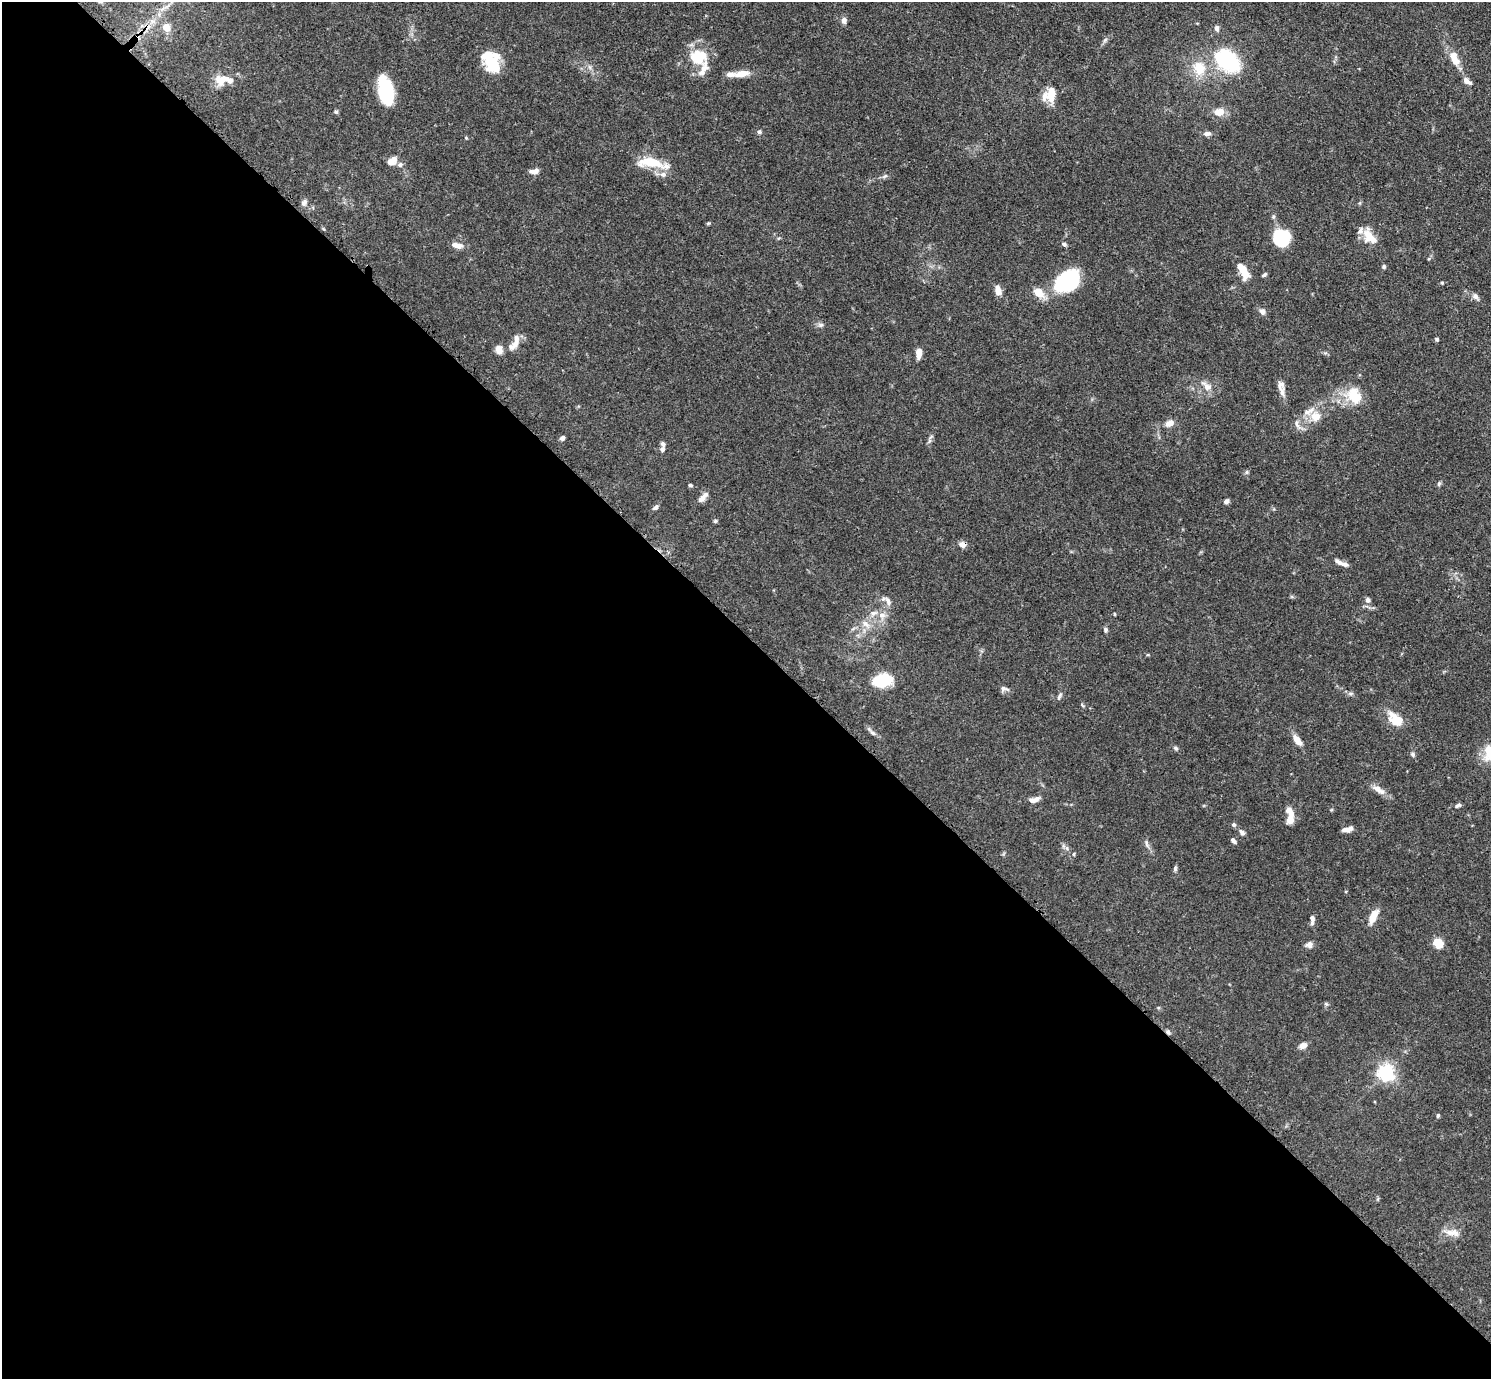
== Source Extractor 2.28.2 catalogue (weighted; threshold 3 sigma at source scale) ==
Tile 9 of 4 x 4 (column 1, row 3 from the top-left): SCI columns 31-1519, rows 1560-2936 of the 6017 x 6017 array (HDU 1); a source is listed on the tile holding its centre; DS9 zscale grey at full resolution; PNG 1493 x 1381 px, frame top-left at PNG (2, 2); no overlay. Shown black and unused: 54% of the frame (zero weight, under 3 of 4 exposures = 4% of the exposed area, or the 3 px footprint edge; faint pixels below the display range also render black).
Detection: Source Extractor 2.28.2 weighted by HDU 2 'WHT'; one run over the whole footprint, this tile lists its part. Background 0.0772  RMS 0.0036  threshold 0.0162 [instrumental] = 3 sigma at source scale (4.5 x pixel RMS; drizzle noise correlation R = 1.50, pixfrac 1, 0.05/0.05 arcsec/px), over >= 5 px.
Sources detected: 119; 2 inside a brighter object's white glare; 1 cosmic-ray / hot-pixel residue — not listed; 13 inside a brighter listed object's ellipse — not listed separately; the other 103 listed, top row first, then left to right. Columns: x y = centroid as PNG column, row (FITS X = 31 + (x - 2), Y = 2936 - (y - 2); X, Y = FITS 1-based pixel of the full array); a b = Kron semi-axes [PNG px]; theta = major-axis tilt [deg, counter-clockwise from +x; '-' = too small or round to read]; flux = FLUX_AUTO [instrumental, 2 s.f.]
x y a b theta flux
99 2 6 4 -4 0.43
844 20 7 6 - 1.5
166 27 5 5 - 6.2
1217 28 8 6 -74 1.1
1105 40 7 4 46 0.76
1453 56 11 10 - 2.9
698 57 23 19 -4 11
1227 60 27 17 -38 34
492 64 22 14 -49 13
590 67 7 4 -88 0.81
1199 68 22 18 -73 9.2
741 74 21 8 8 4.1
223 79 23 13 17 5.6
1467 81 12 6 -33 1.7
385 90 27 13 -81 20
1051 94 21 10 88 4.9
336 112 5 5 - 0.54
1219 112 12 9 14 3.8
759 132 6 6 - 0.67
1207 134 9 6 2 1.4
466 138 4 3 - 0.35
394 159 10 8 -69 1.9
650 162 31 11 -4 9.9
534 171 12 6 6 1.7
663 174 8 7 - 1.5
885 176 9 3 33 0.68
304 202 9 7 44 1.1
1273 216 6 4 -72 0.53
708 223 4 4 - 0.38
1281 237 16 15 - 19
1369 237 21 13 -52 6
1064 244 6 4 -18 0.82
459 245 11 8 -8 2
1384 267 6 5 - 0.6
1243 270 18 7 -62 6.8
1264 275 6 4 34 0.66
1067 281 30 21 32 25
1442 283 4 4 - 0.42
998 290 10 7 -73 2.9
1038 293 13 9 -34 5
1475 296 9 7 -46 1.4
1262 311 8 7 - 1.4
821 325 8 6 2 0.96
1437 339 5 4 - 0.61
515 343 23 9 60 3.8
499 349 9 8 - 2.7
919 353 9 5 88 3.7
1280 385 15 10 -77 2.4
1206 386 17 8 -43 3.2
1354 396 23 16 -61 9.6
1316 416 16 15 - 5.8
1169 423 11 8 27 2.5
1297 424 14 5 -63 1.5
562 438 5 4 - 1.3
929 441 7 4 71 0.75
663 444 6 5 - 1.1
1247 472 6 4 89 0.57
1439 484 6 5 - 0.61
690 485 5 4 - 0.64
702 498 12 7 42 2.1
1226 501 7 5 45 1
656 507 8 5 44 0.96
715 521 5 4 - 0.51
963 544 8 6 -11 2.1
1341 563 18 5 -24 2
1368 600 7 7 - 1.2
888 601 14 6 -66 1.7
1114 614 4 3 - 0.32
882 615 10 9 - 2.5
866 624 15 6 -45 2.1
1106 630 7 5 89 0.74
882 680 16 10 10 20
1004 689 12 7 -7 1.3
1351 693 7 4 18 0.61
1059 696 11 4 59 0.87
1082 705 6 4 -46 0.44
1396 720 20 11 -39 7.5
872 732 17 4 -44 1.2
1297 740 12 6 -54 3.7
1176 748 7 5 -41 0.71
1413 754 7 5 -47 0.75
1378 790 22 7 -32 2.8
1034 800 13 6 15 2.2
1458 805 8 5 21 0.85
1289 810 8 6 41 1.8
1290 820 10 8 63 2.8
1234 825 5 5 - 0.8
1348 829 11 5 15 2
1242 832 10 6 -48 1.1
1233 840 8 5 -47 0.96
1147 844 12 4 -74 1.2
1067 848 7 4 -71 0.7
1074 854 5 3 - 0.35
1175 869 7 5 -89 0.69
1373 917 13 6 62 5.7
1312 920 12 5 90 1.4
1438 943 7 6 - 9.5
1309 945 10 7 11 1.5
1326 1004 6 4 -44 0.51
1303 1046 9 6 27 2.1
1386 1073 6 6 - 130
1438 1115 5 4 - 0.55
1454 1232 14 10 -19 3.2
Overlapping masked pixels (flux is a lower limit): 1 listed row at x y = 963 544
Isophote crosses this tile's border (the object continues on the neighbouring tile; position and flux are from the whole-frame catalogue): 1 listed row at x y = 99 2